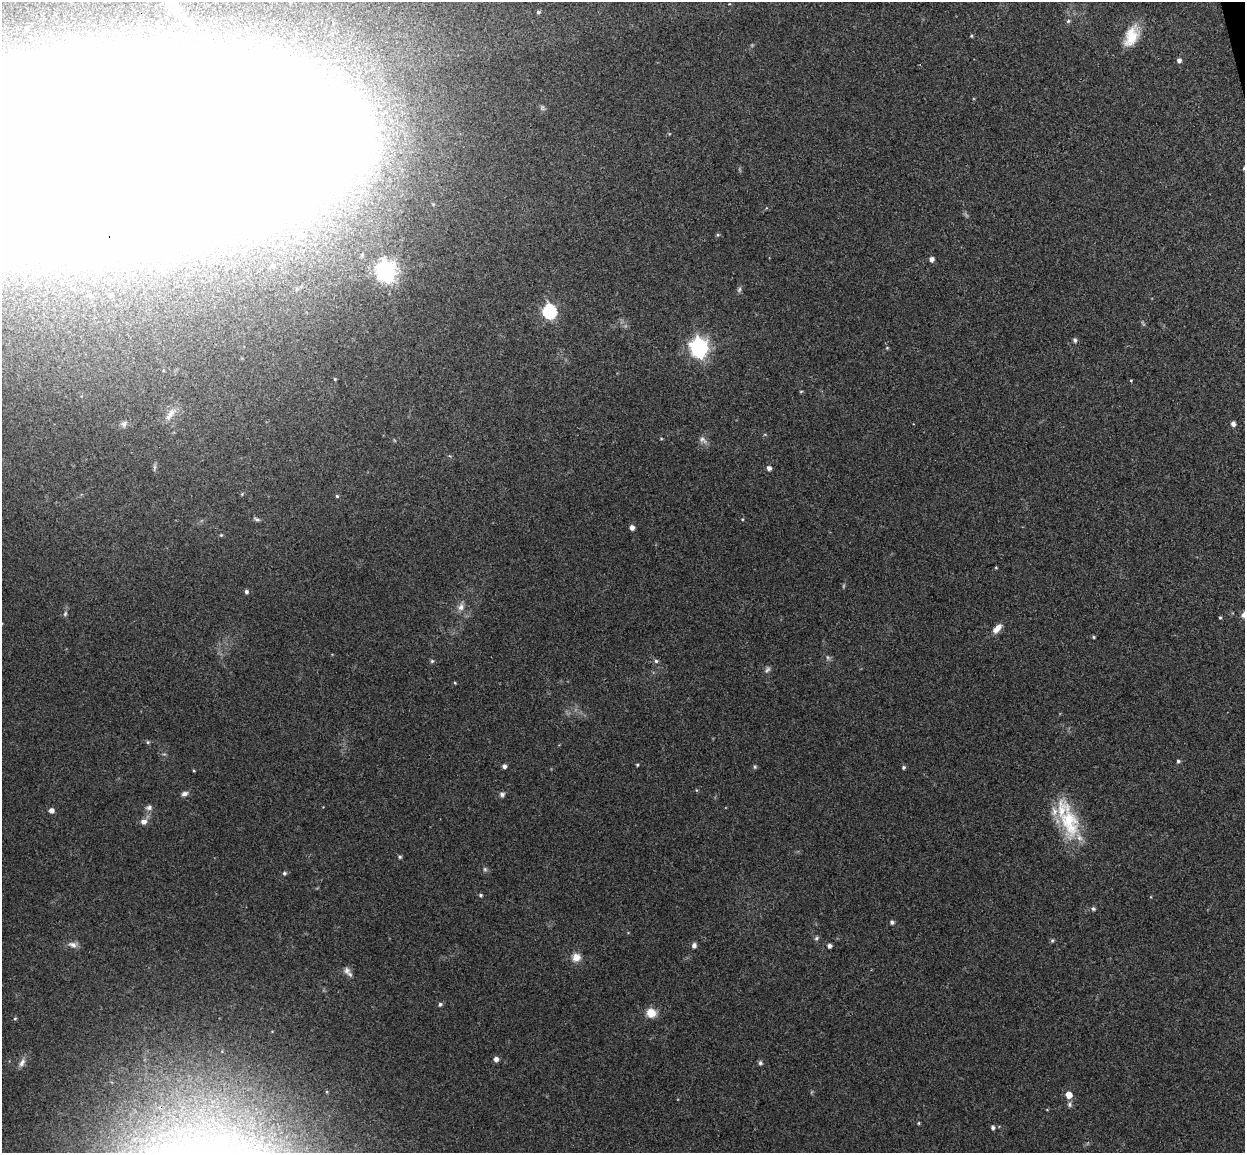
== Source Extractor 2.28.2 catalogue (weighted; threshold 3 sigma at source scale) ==
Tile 10 of 4 x 4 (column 2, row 3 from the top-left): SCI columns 1300-2542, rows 1305-2455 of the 5086 x 5028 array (HDU 1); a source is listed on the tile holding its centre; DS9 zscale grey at full resolution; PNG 1247 x 1155 px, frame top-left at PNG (2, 2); no overlay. Shown black and unused: <1% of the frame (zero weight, under 3 of 4 exposures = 5% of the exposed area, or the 3 px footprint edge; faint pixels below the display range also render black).
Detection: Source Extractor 2.28.2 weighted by HDU 2 'WHT'; one run over the whole footprint, this tile lists its part. Background 0.0743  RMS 0.0078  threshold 0.035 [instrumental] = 3 sigma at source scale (4.5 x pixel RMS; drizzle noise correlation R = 1.50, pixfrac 1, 0.05/0.05 arcsec/px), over >= 5 px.
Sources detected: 81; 3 too faint to see at this stretch — not listed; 2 inside a brighter listed object's ellipse — not listed separately; the other 76 listed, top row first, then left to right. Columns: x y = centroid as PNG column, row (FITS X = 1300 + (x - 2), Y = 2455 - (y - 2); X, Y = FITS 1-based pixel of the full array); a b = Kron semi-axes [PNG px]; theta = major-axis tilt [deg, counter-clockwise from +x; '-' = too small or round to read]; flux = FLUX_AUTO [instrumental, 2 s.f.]
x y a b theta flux
173 7 37 19 -46 37
538 12 5 5 - 1.4
1068 21 6 5 - 1.2
159 26 7 6 - 2.3
971 36 4 3 - 0.87
1131 36 26 15 68 18
1179 60 5 5 - 2.3
112 154 268 78 5 15000
1244 168 5 4 - 1
303 236 7 6 - 2.4
931 259 5 5 - 3.2
272 266 5 5 - 1.8
386 271 8 7 - 450
739 290 9 5 64 1.6
111 295 6 5 - 1.5
550 311 6 6 - 130
1075 340 6 5 - 1.6
699 347 7 7 - 360
887 348 4 4 - 0.72
335 379 4 4 - 0.79
1131 380 4 3 - 0.59
801 391 5 3 - 0.77
170 414 19 7 53 6
124 424 9 7 72 2.5
1233 424 5 4 - 3.2
703 440 13 6 -43 3.2
155 467 7 4 90 1.5
769 468 5 5 - 3.1
337 496 4 4 - 1
257 519 10 4 -23 1.6
632 528 5 4 - 3.6
221 535 4 4 - 0.8
246 592 5 4 - 1.6
461 607 11 8 66 4.3
1244 615 9 7 62 3.3
1220 618 4 3 - 0.78
997 629 12 6 45 6.5
1094 637 4 3 - 0.94
432 661 5 5 - 1.2
656 661 5 5 - 1.5
767 669 9 6 41 2.1
455 683 5 3 - 0.68
148 742 5 4 - 1
1178 761 5 4 - 1.4
637 765 4 3 - 0.82
504 766 4 4 - 2.6
755 767 5 5 - 1.1
903 767 5 5 - 1.3
184 794 9 6 15 2.5
502 794 6 6 - 2.2
149 807 9 7 14 2.5
51 810 6 5 - 3.1
144 822 9 7 9 3.8
1069 822 51 22 -78 43
399 857 5 4 - 1.3
485 869 6 5 - 1.3
284 873 5 5 - 1.4
480 895 5 4 - 1.1
1093 909 5 5 - 1.4
892 922 5 5 - 1.9
816 938 6 5 - 1.4
1052 940 5 5 - 1.1
72 944 13 7 -15 3.8
694 945 7 6 - 2.2
829 946 4 4 - 2.4
576 957 9 9 - 7.1
347 970 10 9 - 3.8
440 1004 5 5 - 1.7
651 1013 11 10 - 9.5
496 1059 5 5 - 3.1
22 1063 12 7 61 3.8
760 1063 6 5 - 1.6
1069 1095 5 5 - 10
1069 1104 7 5 89 1.8
919 1123 5 3 - 0.77
993 1127 5 5 - 1.8
Overlapping masked pixels (flux is a lower limit): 1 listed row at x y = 112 154
Isophote crosses this tile's border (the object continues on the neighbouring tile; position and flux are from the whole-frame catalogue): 4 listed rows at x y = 173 7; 112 154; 1244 168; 1244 615